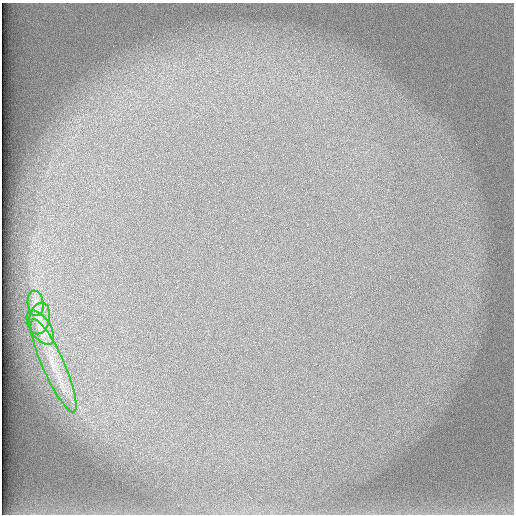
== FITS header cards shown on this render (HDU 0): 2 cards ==
NAXIS1  =                  512 /
NAXIS2  =                  512 /

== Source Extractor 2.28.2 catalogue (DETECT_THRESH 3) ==
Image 512 x 512 px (HDU 0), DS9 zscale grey, 1 PNG px = 1 image px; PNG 516 x 516 px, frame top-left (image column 1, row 512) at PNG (2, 3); each listed source drawn as its Kron ellipse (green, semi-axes under 4 px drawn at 4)
Background 101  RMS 3.1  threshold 9.2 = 3 sigma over >= 5 px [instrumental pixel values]
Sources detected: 4; all 4 listed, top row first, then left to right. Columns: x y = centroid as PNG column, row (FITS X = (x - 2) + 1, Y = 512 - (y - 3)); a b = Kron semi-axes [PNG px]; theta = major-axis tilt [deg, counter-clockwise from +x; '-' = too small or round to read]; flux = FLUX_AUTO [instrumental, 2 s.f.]
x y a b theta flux
36 303 13 8 -81 1400
39 318 16 10 77 2300
40 328 20 10 -56 2600
54 366 51 11 -66 7600